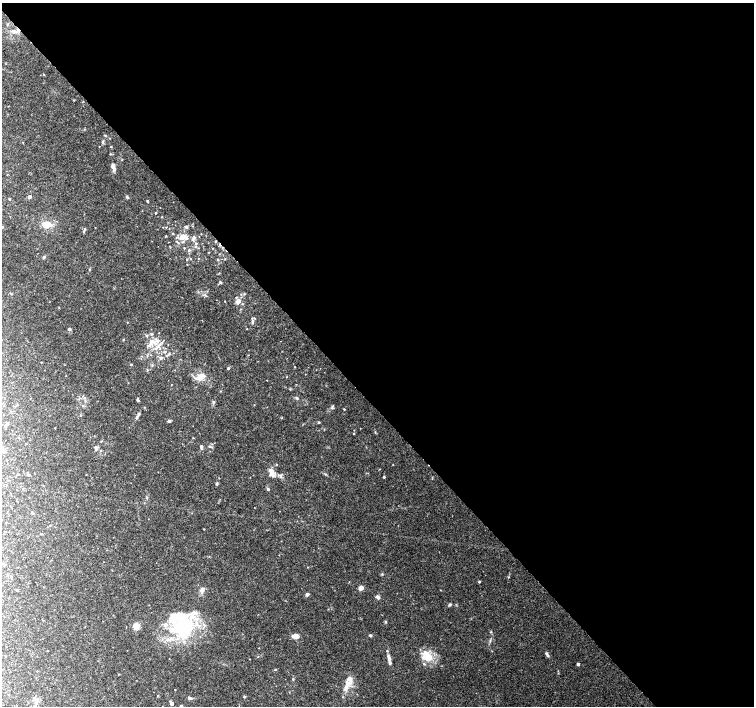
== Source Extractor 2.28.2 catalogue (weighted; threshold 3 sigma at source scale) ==
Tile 8 of 4 x 4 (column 4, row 2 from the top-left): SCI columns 4516-6018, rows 3026-4432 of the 6019 x 5987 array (HDU 1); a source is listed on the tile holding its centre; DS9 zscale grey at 2 x 2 block average (1 PNG px = mean of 2 x 2 image px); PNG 756 x 708 px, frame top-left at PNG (2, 3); no overlay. Shown black and unused: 57% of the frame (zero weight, under 3 of 4 exposures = <1% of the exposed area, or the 3 px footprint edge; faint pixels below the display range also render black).
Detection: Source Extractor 2.28.2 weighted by HDU 2 'WHT'; one run over the whole footprint, this tile lists its part. Background 0.0923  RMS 0.0056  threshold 0.025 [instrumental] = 3 sigma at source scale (4.5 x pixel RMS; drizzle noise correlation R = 1.50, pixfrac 1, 0.0396/0.0396 arcsec/px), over >= 5 px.
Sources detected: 144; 4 inside a brighter object's white glare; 2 cosmic-ray / hot-pixel residue — not listed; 16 inside a brighter listed object's ellipse — not listed separately; the other 122 listed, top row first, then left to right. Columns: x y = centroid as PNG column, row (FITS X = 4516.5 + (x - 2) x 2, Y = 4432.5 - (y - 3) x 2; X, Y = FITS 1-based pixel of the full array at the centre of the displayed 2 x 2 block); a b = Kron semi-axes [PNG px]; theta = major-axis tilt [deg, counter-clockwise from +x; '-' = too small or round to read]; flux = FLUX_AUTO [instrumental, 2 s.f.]
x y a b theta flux
14 31 7 4 -12 5.3
44 75 2 2 - 0.68
74 100 2 2 - 0.72
105 135 3 2 - 1.2
103 141 5 2 - 1.5
111 146 2 2 - 0.79
110 154 3 2 - 0.78
113 166 9 4 -78 5.3
29 197 2 2 - 5.7
127 197 3 3 - 1.9
9 199 3 2 - 0.78
147 201 2 2 - 1.5
156 213 2 2 - 0.93
162 217 2 2 - 0.64
47 224 8 6 1 13
186 226 5 3 - 1.8
193 226 2 2 - 0.47
2 227 2 2 - 1.1
84 229 3 3 - 2
166 236 3 2 - 0.7
176 237 3 3 - 1
182 237 5 3 - 11
194 237 4 3 - 3.3
186 238 4 4 - 3.6
183 242 3 2 - 1.2
196 243 4 3 - 1.9
184 248 2 2 - 0.72
212 248 2 2 - 0.44
189 250 3 3 - 1.4
209 252 2 2 - 0.57
219 254 2 2 - 0.59
44 257 4 3 - 1.4
225 259 3 2 - 0.73
218 260 4 2 - 0.85
187 264 2 2 - 0.54
220 282 4 2 - 1.2
244 294 3 3 - 1.1
236 297 3 2 - 0.94
225 301 2 2 - 0.55
238 301 4 3 - 9.3
242 304 2 2 - 0.9
59 307 3 2 - 0.49
241 309 2 2 - 0.78
252 321 4 3 - 2.8
127 322 2 2 - 0.53
69 329 3 3 - 2.7
247 329 2 2 - 0.55
147 335 4 3 - 1.6
123 339 3 2 - 0.98
157 340 5 4 - 3.1
151 341 4 4 - 4.9
148 346 3 3 - 1.3
156 348 6 3 48 3.1
169 354 4 3 - 1.9
151 355 3 2 - 0.49
161 358 4 3 - 2
41 362 2 2 - 0.49
131 365 3 2 - 1.1
152 365 4 2 - 1.1
228 368 3 2 - 2.1
147 370 3 3 - 1.1
66 376 2 2 - 0.4
201 376 9 8 - 9.3
267 380 2 2 - 0.38
220 391 3 2 - 0.58
84 398 3 2 - 1.3
297 398 5 3 - 1.7
138 400 4 3 - 1.9
144 407 2 2 - 0.57
332 408 4 3 - 1.4
344 409 3 2 - 0.91
139 414 5 3 - 1.8
169 421 4 3 - 2.3
319 422 2 2 - 1.6
7 424 5 3 - 2.4
55 428 2 2 - 0.49
354 433 2 2 - 0.99
101 441 2 2 - 0.74
201 446 3 3 - 2.8
209 446 3 3 - 1.1
96 450 5 3 - 1.8
101 450 3 2 - 0.72
276 465 2 2 - 0.84
271 473 9 5 55 6.2
29 475 3 2 - 0.9
384 477 2 2 - 1.5
217 483 4 3 - 1.6
268 489 3 3 - 1.4
147 498 3 2 - 0.91
32 513 3 3 - 1.1
50 525 3 2 - 1
204 529 2 2 - 0.71
4 565 3 2 - 0.81
508 577 3 2 - 0.65
479 582 3 2 - 1.1
361 588 3 3 - 13
202 589 5 4 - 3.4
17 590 3 2 - 1.1
307 594 2 2 - 6
378 597 6 3 -53 2.5
450 604 4 3 - 1.9
385 622 3 3 - 1.1
136 626 3 3 - 46
186 628 33 24 -46 76
491 632 3 2 - 0.69
370 635 3 3 - 2.1
295 636 8 5 -7 7.1
547 654 7 3 -58 2.6
428 657 13 9 -15 20
389 658 8 4 -73 5.3
578 664 3 3 - 1.9
119 674 2 2 - 0.6
293 679 3 3 - 1.2
348 683 9 5 -69 7.2
175 690 2 2 - 0.46
158 696 3 2 - 0.87
244 697 3 3 - 1.6
190 698 6 3 -30 2.4
34 699 4 4 - 2.4
36 702 8 3 71 4.1
171 704 3 3 - 3.9
181 706 3 3 - 2.2
Isophote crosses this tile's border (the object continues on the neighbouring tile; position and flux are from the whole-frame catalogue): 1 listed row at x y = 181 706
Diffuse or blended objects may show on this block-average render without a row.